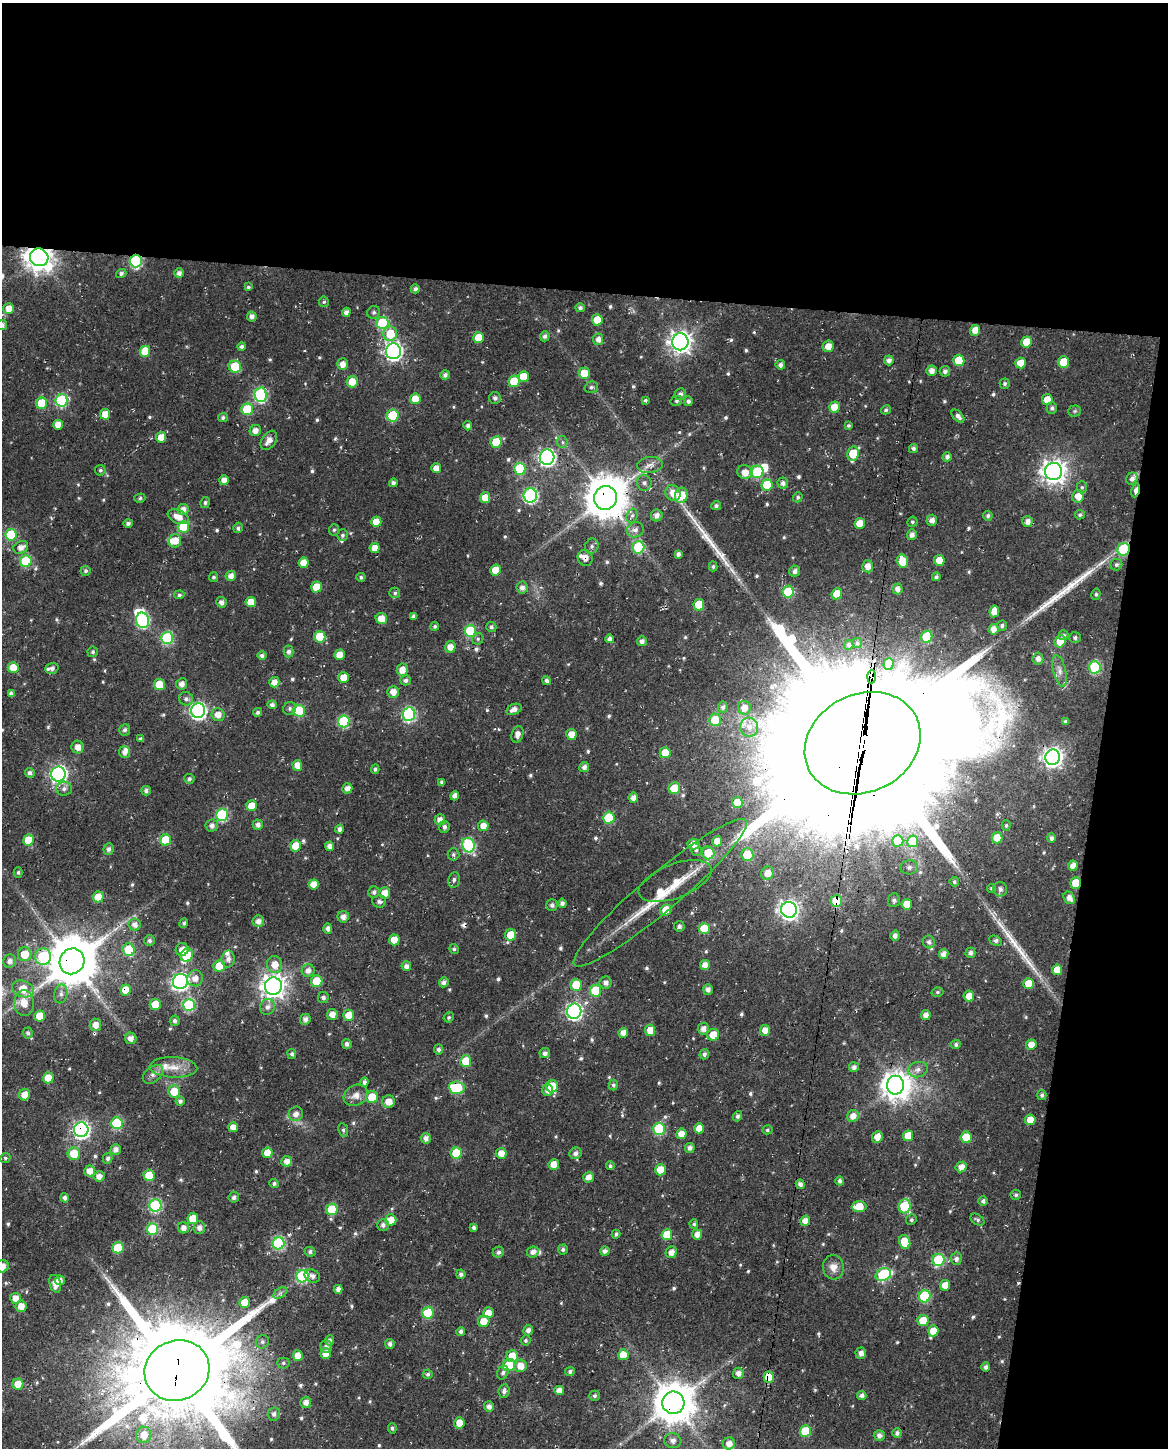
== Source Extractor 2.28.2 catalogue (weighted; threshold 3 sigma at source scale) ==
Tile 4 of 4 x 3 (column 4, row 1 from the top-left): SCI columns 3516-4681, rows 3233-4678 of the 4702 x 5021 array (HDU 1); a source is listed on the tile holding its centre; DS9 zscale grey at full resolution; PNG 1170 x 1450 px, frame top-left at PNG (2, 3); each listed source drawn as its Kron ellipse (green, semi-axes under 4 px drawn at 4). Shown black and unused: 26% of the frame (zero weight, under 3 of 4 exposures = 6% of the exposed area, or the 3 px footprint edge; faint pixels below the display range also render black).
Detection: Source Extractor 2.28.2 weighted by HDU 2 'WHT'; one run over the whole footprint, this tile lists its part. Background 0.019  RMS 0.0069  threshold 0.0309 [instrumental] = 3 sigma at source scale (4.5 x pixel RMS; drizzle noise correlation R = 1.50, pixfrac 1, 0.0396/0.0396 arcsec/px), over >= 5 px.
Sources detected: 635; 3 inside a brighter object's white glare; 3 cosmic-ray / hot-pixel residue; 3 long thin detections or spike segments (spike, bleed or trail) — neither listed nor drawn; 12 inside a brighter listed object's ellipse — not listed separately; of the other 614, all 500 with FLUX_AUTO >= 1.24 (the completeness limit of this list) listed and drawn (114 fainter detections not listed), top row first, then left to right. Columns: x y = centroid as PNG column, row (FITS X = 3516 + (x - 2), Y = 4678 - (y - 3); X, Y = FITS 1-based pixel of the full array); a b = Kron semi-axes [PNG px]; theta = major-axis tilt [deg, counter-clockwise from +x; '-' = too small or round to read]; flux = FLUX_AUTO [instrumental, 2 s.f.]
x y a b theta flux
39 257 9 8 - 880
136 261 6 6 - 78
121 273 5 4 - 1.9
179 273 5 5 - 3.2
248 287 4 4 - 1.5
415 289 4 4 - 2.1
324 302 5 5 - 1.4
580 308 5 4 - 2.1
9 309 5 5 - 6.7
346 312 4 4 - 3.5
374 312 6 6 - 1.7
252 316 5 5 - 3.5
597 320 5 5 - 12
383 323 6 6 - 49
2 325 5 5 - 3
975 330 5 5 - 8.6
390 334 7 7 - 16
545 336 5 4 - 2.1
479 338 5 5 - 13
598 339 6 5 - 4.1
680 342 8 8 - 460
1026 342 5 5 - 11
828 346 6 5 - 6.4
241 347 4 4 - 2.1
145 351 5 5 - 14
393 351 8 7 - 260
889 360 5 5 - 2.9
959 360 6 5 - 21
1064 362 6 5 - 19
1020 363 5 5 - 8.5
342 364 5 5 - 5
780 365 5 4 - 2.3
235 367 6 5 - 26
932 371 5 5 - 4.1
945 371 5 5 - 2.4
584 373 6 5 - 13
445 375 5 4 - 2.2
523 377 5 5 - 10
514 381 6 5 - 19
352 382 5 5 - 16
1005 384 5 5 - 1.7
591 387 7 5 17 1.7
680 394 6 5 - 2.5
261 395 7 6 - 85
495 398 6 6 - 2
415 399 5 5 - 11
61 400 6 6 - 63
645 400 4 4 - 1.3
1047 400 5 5 - 9.1
676 401 6 5 - 1.3
688 401 5 4 - 1.9
42 403 5 5 - 21
834 407 5 5 - 10
1052 408 6 5 - 1.8
247 409 6 5 - 26
886 410 5 4 - 1.5
1075 411 6 5 - 1.3
105 414 5 5 - 8.4
393 415 6 6 - 33
958 416 8 4 -47 3
223 417 5 4 - 1.9
58 425 5 4 - 6.7
848 425 4 4 - 1.3
468 426 4 4 - 2.1
255 431 6 5 - 4.3
161 437 5 5 - 9.2
269 440 11 7 56 5.1
496 442 5 5 - 20
562 442 6 5 - 1.6
913 448 4 4 - 1.7
853 454 7 5 79 21
547 457 8 7 - 200
947 457 4 4 - 2.9
650 465 13 8 6 4.4
436 468 5 5 - 6.4
520 469 6 6 - 33
100 470 5 5 - 1.4
1054 471 8 8 - 580
745 472 8 6 -14 7.2
757 472 6 6 - 44
1132 479 6 5 - 2.7
224 480 5 5 - 5.2
393 483 4 4 - 2.3
644 483 8 7 - 2.4
783 483 5 5 - 2.6
767 485 6 5 - 25
1082 487 6 5 - 1.3
1136 490 7 4 79 7
673 493 8 7 - 8
530 495 7 6 - 110
681 495 8 6 76 17
1078 496 6 6 - 7.1
798 497 5 4 - 1.3
140 498 5 4 - 1.4
485 498 5 5 - 7.8
606 498 12 11 - 2400
205 502 5 4 - 1.5
716 506 5 4 - 1.7
183 509 5 5 - 4.6
657 515 6 6 - 3.5
1080 515 5 4 - 1.5
632 516 7 5 71 1.7
988 516 5 4 - 1.6
178 517 11 6 -24 7.1
932 520 5 5 - 3.9
376 522 5 5 - 10
912 522 5 5 - 1.3
1027 522 5 5 - 4.1
128 523 4 4 - 1.8
860 523 5 5 - 11
183 527 6 5 - 32
238 528 5 4 - 1.7
334 530 6 5 - 1.3
635 530 8 7 - 3.3
11 535 6 5 - 33
342 535 6 5 - 1.7
912 535 5 5 - 3.6
175 541 7 6 - 7.8
592 546 8 6 67 2.1
21 547 8 6 26 4.7
638 547 6 6 - 38
375 548 5 5 - 7
1124 549 6 6 - 46
678 554 4 4 - 2.4
585 558 8 7 - 4.4
939 560 5 5 - 9.1
26 561 6 5 - 41
902 561 6 5 - 15
303 563 5 5 - 7.7
1116 565 6 5 - 1.8
713 566 5 4 - 1.2
868 566 6 5 - 5
496 570 5 5 - 10
86 571 5 5 - 1.5
795 571 5 5 - 2.8
231 576 5 5 - 4.5
214 577 5 4 - 1.3
361 577 4 4 - 1.6
936 577 4 3 - 1.6
316 587 5 5 - 12
522 588 6 5 - 3.6
897 589 5 5 - 3.8
788 592 6 5 - 29
395 593 5 5 - 1.4
837 594 6 5 - 11
1096 594 5 4 - 1.2
179 595 5 4 - 1.5
221 602 5 5 - 2.9
251 602 5 5 - 10
699 605 6 5 - 18
994 611 6 5 - 6.7
413 616 4 4 - 2.2
381 619 6 5 - 9.9
142 620 8 6 -76 91
1002 625 5 5 - 1.7
435 626 4 4 - 1.3
491 627 5 5 - 1.7
993 629 5 5 - 5.1
470 631 6 6 - 39
1063 635 5 5 - 1.6
320 637 6 5 - 21
927 637 6 5 - 34
167 638 6 6 - 55
1075 638 6 5 - 1.5
478 639 6 5 - 1.2
610 639 4 4 - 2.7
642 641 5 5 - 2.7
1060 641 6 5 - 11
857 643 5 4 - 1.4
849 645 5 4 - 2.2
450 647 5 5 - 6.1
289 651 6 5 - 2.2
93 652 5 5 - 1.4
340 655 5 5 - 7.3
262 656 5 4 - 2.1
1038 659 6 5 - 3.6
888 664 6 5 - 7.7
13 667 5 5 - 13
1095 667 6 6 - 50
52 668 7 5 19 2.8
402 670 6 5 - 6.9
1060 671 16 6 -76 4.4
872 677 7 3 87 15
344 678 5 5 - 9.4
405 680 5 5 - 2.2
546 680 4 4 - 2
274 682 5 5 - 5
159 684 5 5 - 16
182 684 6 5 - 3.9
393 692 6 5 - 6.3
11 694 4 4 - 2.6
186 699 7 6 - 2.4
272 705 4 4 - 2.6
723 707 5 5 - 2
290 708 7 6 - 1.7
744 708 7 6 - 5.4
514 709 8 5 24 4.3
198 711 7 7 - 200
299 711 6 6 - 34
258 712 4 4 - 1.7
409 714 7 6 - 100
218 715 6 6 - 5.9
715 720 6 6 - 13
344 721 6 6 - 47
1065 721 4 4 - 1.3
749 727 9 9 - 5.2
125 730 6 5 - 1.9
517 734 8 5 73 3.7
571 734 5 5 - 7.1
141 739 4 4 - 1.8
863 743 60 49 26 59000
78 747 6 6 - 4.5
125 752 6 6 - 3.5
665 753 5 5 - 9.6
1052 757 8 7 - 340
297 765 5 5 - 5.9
584 767 5 5 - 3.1
375 769 5 4 - 1.5
30 773 5 4 - 2.6
58 774 7 7 - 220
189 779 5 5 - 1.7
442 782 4 4 - 1.8
347 788 5 5 - 4
674 788 6 5 - 16
64 789 8 7 - 2.7
146 791 5 4 - 1.9
455 796 5 4 - 3.8
633 798 5 5 - 4.8
737 802 5 5 - 14
252 806 5 5 - 10
222 815 6 6 - 63
609 818 6 5 - 36
440 820 5 5 - 4.4
258 825 5 5 - 2.8
1006 825 5 4 - 1.3
212 826 6 6 - 3.1
483 826 5 5 - 7.1
444 827 6 5 - 2.3
340 829 4 4 - 2.9
997 838 5 5 - 12
1051 838 5 4 - 2.5
28 840 5 5 - 16
165 840 5 5 - 24
717 841 5 5 - 7.5
898 841 5 5 - 13
913 841 6 5 - 20
693 844 6 5 - 7.2
468 845 7 6 - 76
296 846 5 5 - 14
329 846 4 4 - 3.7
109 849 6 5 - 2.4
696 850 6 5 - 1.5
708 853 6 6 - 19
453 854 6 6 - 1.5
747 855 6 6 - 19
1073 866 5 4 - 5.2
909 867 9 7 5 2.9
18 872 5 4 - 1.3
768 873 7 6 - 7.1
454 880 8 5 80 1.9
675 881 38 17 21 15
954 882 5 4 - 1.4
1076 883 5 5 - 15
314 884 5 5 - 8.5
992 888 4 4 - 1.4
1000 889 7 7 - 2.6
374 892 5 5 - 2
385 893 6 5 - 8.6
660 893 112 19 40 47
98 897 5 5 - 14
1069 898 6 5 - 4.2
894 900 7 6 - 2.5
379 901 6 6 - 2.2
836 901 6 5 - 31
562 903 5 4 - 2.7
907 904 5 5 - 9.7
552 905 5 5 - 2.1
666 910 6 5 - 15
789 910 8 8 - 310
343 917 6 5 - 4
258 921 6 5 - 4.1
184 923 5 4 - 1.6
135 924 6 6 - 3.7
679 926 5 5 - 2.2
704 928 5 5 - 19
328 929 5 4 - 2.7
511 935 6 5 - 13
895 936 5 4 - 2.6
394 940 5 5 - 12
149 941 5 5 - 2
996 941 7 5 -27 1.7
929 942 6 6 - 2.2
182 949 6 6 - 5.5
454 949 5 4 - 1.4
129 950 6 5 - 31
970 953 5 5 - 2.5
25 954 7 6 - 14
943 954 5 4 - 4.4
187 955 7 6 - 28
43 956 8 8 - 58
228 959 8 6 88 3.9
10 961 7 6 - 3.7
72 961 13 12 - 3500
275 965 8 7 - 7.8
705 965 5 5 - 5.1
219 966 6 5 - 15
406 966 5 5 - 3.1
1057 970 5 5 - 10
308 971 6 6 - 4.3
195 978 8 7 - 5.9
180 981 8 7 - 210
317 981 6 6 - 18
444 982 5 4 - 2.7
606 983 6 6 - 3.1
1029 984 5 5 - 11
576 985 6 5 - 16
273 986 8 8 - 570
23 989 11 8 -20 17
708 989 5 5 - 3
126 990 5 5 - 12
596 991 6 5 - 29
937 992 6 4 15 1.3
61 994 9 6 77 3.1
969 996 5 5 - 6.4
323 997 5 5 - 2.1
24 1003 13 10 -86 11
155 1004 5 5 - 12
189 1005 6 6 - 60
267 1007 8 7 - 3.3
574 1011 7 7 - 190
332 1014 5 5 - 5.5
349 1015 5 5 - 9.7
926 1015 5 5 - 3.7
40 1016 5 5 - 12
449 1017 5 5 - 1.3
305 1019 5 5 - 3.4
175 1021 5 5 - 2.1
95 1025 6 6 - 5.8
703 1029 6 5 - 4.1
650 1030 5 5 - 8.1
765 1030 5 5 - 6.3
28 1033 5 5 - 1.6
623 1033 5 4 - 4.9
713 1035 6 6 - 11
131 1038 6 5 - 4.4
347 1044 5 4 - 2.1
956 1045 5 4 - 1.8
1031 1045 5 5 - 6
439 1049 5 4 - 1.9
545 1053 5 5 - 2.7
292 1054 5 4 - 1.7
704 1054 5 4 - 1.9
466 1061 6 5 - 18
173 1067 24 10 -3 11
854 1067 5 5 - 3.1
918 1070 10 7 14 3.9
153 1074 11 7 41 3.6
48 1078 5 5 - 11
364 1082 4 4 - 2.3
613 1085 5 4 - 1.6
895 1085 9 8 - 790
552 1086 6 6 - 16
457 1088 8 6 -5 46
547 1090 6 5 - 3.5
174 1091 6 6 - 12
25 1095 6 5 - 6.9
356 1095 13 10 28 5.7
1042 1095 5 4 - 1.9
372 1097 6 6 - 15
180 1101 4 4 - 2.1
389 1102 6 6 - 7.5
296 1114 7 7 - 4.1
737 1116 5 4 - 1.9
853 1116 6 6 - 5.4
1030 1120 5 5 - 7.7
117 1123 6 5 - 48
233 1127 5 5 - 6.6
699 1128 5 5 - 6.3
659 1129 6 6 - 52
81 1130 7 7 - 210
343 1130 7 5 -80 1.5
767 1130 5 4 - 1.3
681 1134 5 5 - 7.3
908 1136 5 5 - 11
877 1137 6 5 - 5.9
966 1137 5 5 - 17
426 1138 5 5 - 3.4
690 1148 5 5 - 2.7
116 1149 5 5 - 3.5
267 1153 5 5 - 10
456 1153 6 5 - 25
501 1153 5 5 - 6.2
576 1153 6 5 - 2.9
74 1154 6 6 - 14
5 1158 5 5 - 1.3
108 1158 5 4 - 1.9
287 1161 5 5 - 5.3
554 1165 5 5 - 8
610 1166 4 4 - 1.3
961 1167 6 5 - 5.5
660 1170 5 5 - 14
90 1171 5 5 - 6
149 1175 5 5 - 17
99 1176 5 5 - 4.2
589 1177 5 5 - 5.3
840 1181 4 4 - 2.1
274 1184 5 4 - 1.7
800 1184 5 4 - 3.2
1016 1195 5 5 - 1.5
234 1197 5 5 - 2.3
65 1198 5 4 - 2.2
983 1201 5 5 - 2.2
155 1205 6 6 - 72
904 1206 7 6 - 37
859 1207 7 5 1 14
332 1209 6 5 - 25
193 1219 5 5 - 13
391 1220 5 5 - 8.2
911 1220 5 5 - 1.3
977 1220 8 5 -33 1.5
805 1221 5 5 - 5.6
694 1224 5 4 - 1.3
383 1225 6 6 - 2.4
183 1228 6 5 - 3.8
199 1228 6 6 - 3.9
474 1228 4 4 - 1.9
152 1229 6 5 - 35
616 1234 4 3 - 1.6
697 1234 5 5 - 4.7
667 1235 5 5 - 15
905 1242 7 5 -78 20
278 1243 6 6 - 73
118 1248 5 5 - 28
563 1249 5 5 - 1.8
605 1251 5 4 - 3.1
310 1252 5 5 - 1.8
498 1252 6 5 - 2.1
533 1252 6 5 - 3.2
671 1252 6 5 - 5.2
956 1259 6 5 - 2.9
939 1260 6 6 - 53
2 1266 6 6 - 5
833 1267 12 10 -83 6.1
461 1274 5 4 - 2.1
883 1275 8 6 25 72
302 1276 6 6 - 73
312 1276 8 6 -26 2.7
60 1280 5 5 - 4.1
55 1284 9 5 -74 6.1
945 1285 5 5 - 7.5
338 1289 4 4 - 2.8
280 1293 7 5 35 1.8
925 1296 6 5 - 50
16 1298 5 5 - 6.4
245 1302 5 5 - 10
21 1306 6 5 - 6.8
428 1313 6 5 - 32
488 1313 5 5 - 6.5
484 1321 6 5 - 8.9
923 1321 5 5 - 13
528 1330 5 5 - 3.2
933 1331 5 5 - 8.7
461 1332 4 4 - 2.1
329 1340 5 4 - 2.2
526 1340 5 5 - 1.3
262 1342 7 6 - 1.9
390 1344 5 4 - 2.4
326 1346 6 6 - 2.4
861 1353 5 5 - 3
326 1354 5 5 - 6.7
623 1355 5 5 - 12
298 1356 5 5 - 6.6
512 1356 6 5 - 12
283 1363 6 5 - 1.3
509 1365 6 6 - 27
520 1366 6 6 - 8.1
986 1367 5 4 - 2.1
177 1370 33 30 24 15000
570 1371 5 4 - 2.1
503 1373 7 5 65 2
738 1373 5 5 - 2.9
428 1374 5 4 - 1.5
769 1377 6 5 - 19
18 1384 5 5 - 9.3
504 1391 7 5 83 2.5
559 1391 5 4 - 5.8
595 1396 5 5 - 1.5
862 1396 4 4 - 3.3
306 1402 5 5 - 4.5
673 1403 11 11 - 2100
489 1407 5 5 - 3.1
274 1414 6 6 - 2.8
459 1423 5 5 - 9
392 1428 5 3 - 1.3
805 1431 6 5 - 18
897 1433 5 5 - 2.1
144 1435 8 7 - 9.9
879 1435 5 5 - 3.3
673 1441 8 7 - 3.2
729 1443 6 6 - 4.8
Overlapping masked pixels (flux is a lower limit): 21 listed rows (the first 20) at x y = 39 257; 136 261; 547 457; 1136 490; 606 498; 1124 549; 585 558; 872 677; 863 743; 1076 883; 660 893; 836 901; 43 956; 72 961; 126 990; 457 1088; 81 1130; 554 1165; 177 1370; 769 1377
Isophote crosses this tile's border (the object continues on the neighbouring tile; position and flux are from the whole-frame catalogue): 3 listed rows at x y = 2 325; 2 1266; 177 1370